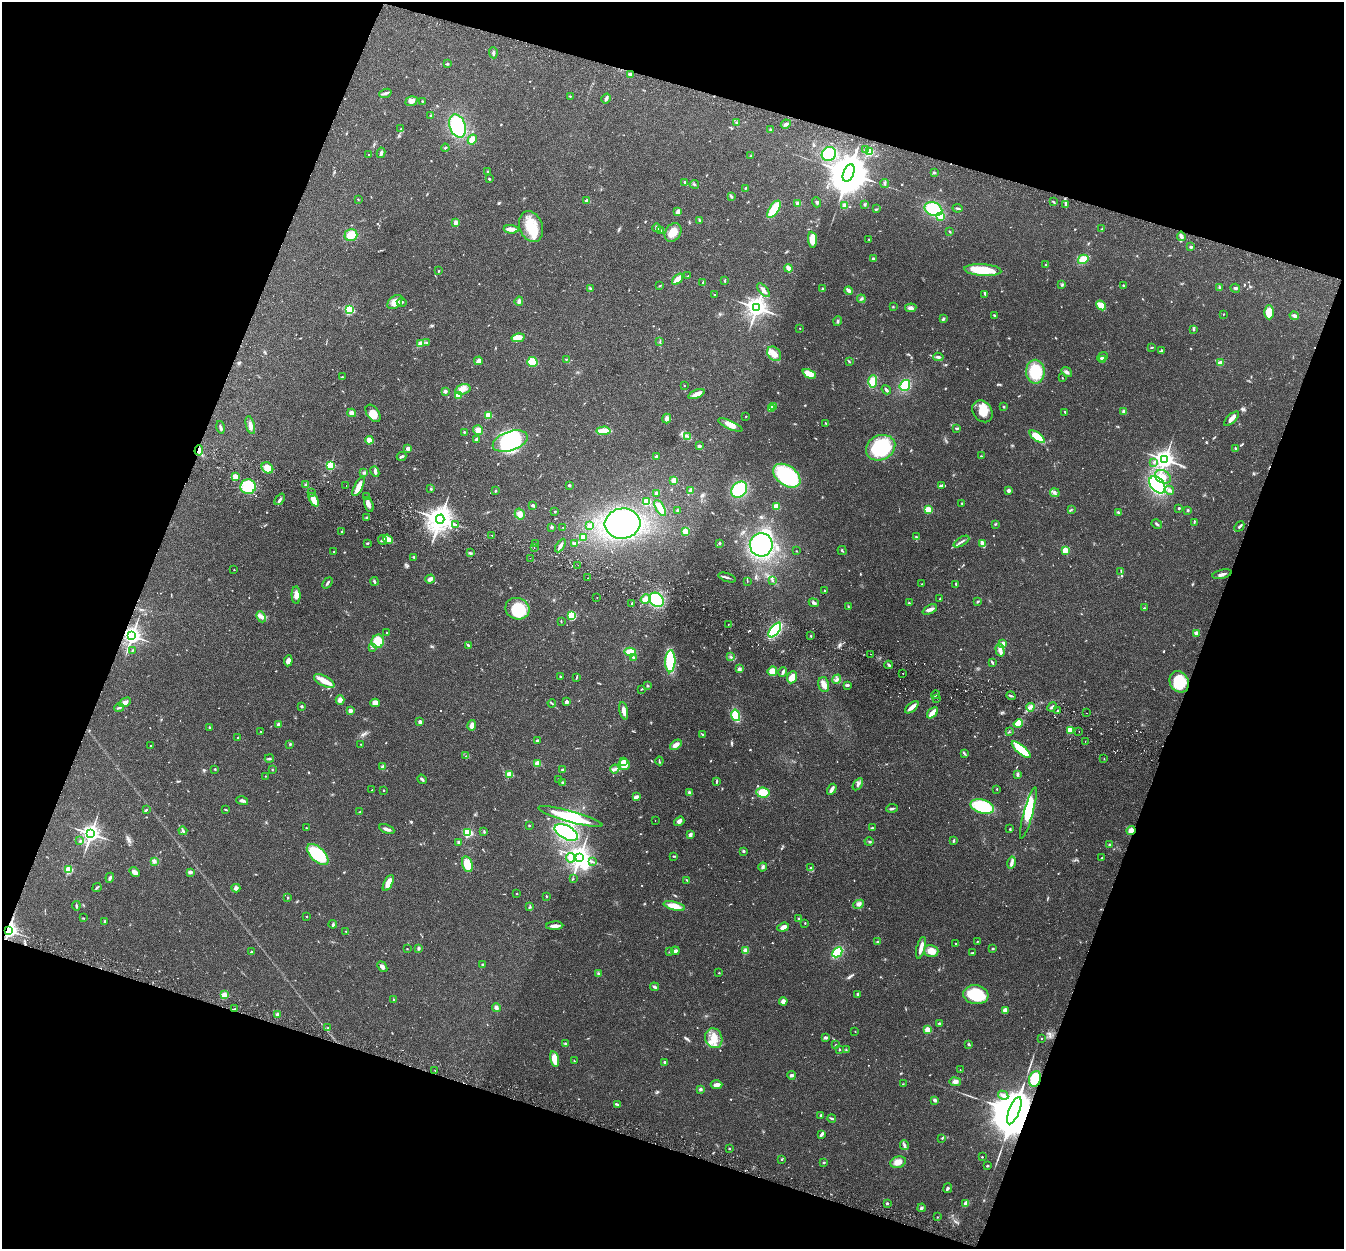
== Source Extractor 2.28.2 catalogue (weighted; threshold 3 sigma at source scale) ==
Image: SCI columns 24-5389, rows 190-5177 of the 5415 x 5496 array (HDU 1 of 3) = the unmasked area's bounding box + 8 px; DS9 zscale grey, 4 x 4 block average (1 PNG px = mean of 4 x 4 image px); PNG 1346 x 1251 px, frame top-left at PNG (2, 2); each listed source drawn as its Kron ellipse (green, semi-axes under 4 px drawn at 4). Shown black and unused: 38% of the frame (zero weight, under 2 of 3 exposures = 3% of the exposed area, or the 3 px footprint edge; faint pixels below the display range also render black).
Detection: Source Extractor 2.28.2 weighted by HDU 2 'WHT'. Background 0.0604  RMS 0.0078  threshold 0.0353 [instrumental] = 3 sigma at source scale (4.5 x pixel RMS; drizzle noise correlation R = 1.50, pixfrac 1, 0.05/0.05 arcsec/px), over >= 5 px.
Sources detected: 825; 2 too faint to see at this stretch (4 x 4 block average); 6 inside a brighter object's white glare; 13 cosmic-ray / hot-pixel residue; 1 long thin detection or spike segment (spike, bleed or trail) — neither listed nor drawn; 7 coinciding with a brighter row at this scale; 23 inside a brighter listed object's ellipse — not listed separately; of the other 773, all 500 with FLUX_AUTO >= 2.52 (the completeness limit of this list) listed and drawn (273 fainter detections not listed), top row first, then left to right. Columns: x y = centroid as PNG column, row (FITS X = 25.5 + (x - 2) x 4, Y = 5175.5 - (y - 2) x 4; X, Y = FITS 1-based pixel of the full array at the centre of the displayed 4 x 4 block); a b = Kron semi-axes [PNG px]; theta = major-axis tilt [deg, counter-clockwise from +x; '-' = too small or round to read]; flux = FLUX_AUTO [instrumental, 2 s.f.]
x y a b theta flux
493 53 5 3 - 9.2
447 64 3 2 - 3.9
630 74 2 2 - 62
385 93 6 2 19 11
570 96 3 2 - 2.8
606 98 5 3 - 12
411 101 6 4 19 24
422 101 2 2 - 3.1
430 116 3 2 - 5.6
737 123 3 2 - 3.4
786 124 5 3 - 13
458 126 12 8 -71 280
401 129 2 2 - 2.8
770 129 3 2 - 3.3
472 140 5 3 - 39
445 148 4 2 - 3.6
866 149 2 2 - 5.7
869 152 4 3 - 56
381 153 5 3 - 11
829 154 7 6 - 160
369 155 2 2 - 4.3
751 156 3 3 - 4.7
488 172 3 2 - 3.6
934 172 3 2 - 5
849 173 9 5 67 25000
489 179 3 2 - 4.3
685 182 4 2 - 8.7
694 184 4 2 - 6
885 184 4 2 - 6.3
746 188 3 2 - 2.7
731 196 4 2 - 5.6
358 199 2 2 - 3.6
587 201 2 2 - 92
817 202 5 3 - 8.1
1053 202 3 2 - 5.2
798 203 2 2 - 120
864 204 3 3 - 5.1
1066 204 2 2 - 2.6
844 205 3 3 - 13
957 208 5 2 - 5.9
774 209 10 5 56 140
876 209 4 2 - 5.8
933 209 9 6 -22 170
678 212 3 2 - 25
940 216 4 3 - 29
699 221 4 2 - 7.2
456 223 3 2 - 22
531 227 16 11 -69 130
657 228 4 3 - 13
511 229 7 3 -3 42
1102 229 3 2 - 3.3
661 230 2 2 - 3.2
673 232 10 7 56 52
950 232 2 2 - 4.3
351 235 6 6 - 70
1181 236 4 3 - 14
869 239 2 2 - 2.8
812 240 8 4 -85 54
1191 247 2 2 - 20
873 259 2 2 - 38
1083 259 5 4 - 50
1046 265 3 2 - 5.1
788 268 4 3 - 26
983 270 18 6 -4 120
438 271 2 2 - 7.3
688 276 3 2 - 3.8
678 279 6 3 44 57
725 281 2 2 - 2.8
703 282 3 2 - 6.1
1062 285 3 3 - 5.1
1123 285 2 2 - 3.9
660 286 3 2 - 3
1219 288 4 2 - 5.3
1235 288 5 3 - 7.2
590 289 3 2 - 5.4
822 289 3 2 - 6.6
763 290 8 3 -51 20
849 290 4 2 - 23
985 294 2 2 - 3.4
714 295 2 2 - 5
861 299 4 2 - 5.7
519 301 4 3 - 14
395 302 9 5 41 47
402 302 5 2 - 5.8
1101 305 5 4 - 41
893 307 2 2 - 3.2
757 308 3 3 - 4000
911 308 5 4 - 16
349 310 2 2 - 490
1269 312 7 5 -89 66
1223 314 2 2 - 2.5
994 315 2 2 - 6.5
1294 316 5 3 - 14
943 319 3 3 - 7
838 321 5 2 - 6.7
800 328 2 2 - 4.7
1193 330 4 2 - 4.7
518 338 7 4 12 36
660 341 2 2 - 2.7
421 343 4 3 - 32
426 343 2 2 - 6
1152 347 3 2 - 4.3
1162 350 3 2 - 7
774 354 8 6 -47 34
938 357 5 3 - 11
1102 357 6 3 41 12
566 359 2 2 - 3.2
1103 360 2 2 - 42
478 361 4 3 - 21
849 361 3 2 - 4.1
532 362 5 5 - 87
1221 363 2 2 - 130
1035 372 12 9 -89 180
1067 372 5 3 - 14
809 374 7 4 -26 63
342 377 3 2 - 4.3
1062 378 2 2 - 2.9
873 381 6 4 88 58
905 385 6 5 - 99
684 386 2 2 - 4.1
463 389 7 5 16 27
886 390 5 2 - 8
445 391 2 2 - 37
696 394 8 4 22 39
458 395 2 2 - 130
773 407 4 2 - 4.5
1003 407 2 2 - 5
772 408 3 2 - 4.1
982 411 12 9 -53 69
1124 411 2 2 - 59
1065 412 2 2 - 4
352 413 4 3 - 21
373 413 10 6 -54 48
488 415 2 2 - 250
746 416 2 2 - 5.2
667 419 5 3 - 16
1231 419 9 3 44 24
826 423 2 2 - 2.9
250 425 9 3 -75 24
730 425 13 4 -24 36
220 427 6 2 -77 9
957 429 4 2 - 5.7
478 430 5 5 - 26
603 431 7 3 4 95
464 433 2 2 - 3.1
688 436 2 2 - 3.4
1037 437 9 4 -38 89
476 439 3 2 - 9.5
369 440 4 3 - 38
510 441 18 9 18 450
699 446 2 2 - 37
408 448 2 2 - 70
881 448 15 12 25 330
1236 449 4 2 - 4.7
199 450 5 3 - 21
401 456 5 2 - 9.7
981 456 3 2 - 3.4
657 457 2 2 - 12
1165 459 3 3 - 3300
1154 462 3 3 - 6
330 465 2 2 - 390
267 468 6 5 - 60
364 472 4 3 - 8.7
375 472 5 3 - 9.8
235 476 2 2 - 130
787 476 15 9 -35 430
1163 477 8 6 -31 37
674 480 3 3 - 35
306 485 3 3 - 9
346 485 2 2 - 2.6
569 485 2 2 - 22
1157 485 10 6 -50 500
942 486 4 3 - 6.8
248 487 8 7 - 140
359 487 10 4 62 46
431 489 3 2 - 3.7
691 490 3 3 - 7.9
739 490 9 7 45 260
1008 490 4 3 - 11
1169 490 5 3 - 11
495 491 3 2 - 3.5
312 493 2 2 - 3
656 493 2 2 - 50
1055 493 5 2 - 7.8
367 496 2 2 - 4.1
280 499 6 2 48 13
314 500 7 3 -63 81
646 502 4 3 - 67
962 504 3 2 - 2.7
369 505 8 4 -75 18
533 505 4 2 - 14
776 506 2 2 - 200
660 508 9 3 -59 85
1179 508 2 2 - 18
928 510 2 2 - 280
1071 510 2 2 - 3.7
1188 510 3 2 - 5.9
677 511 3 2 - 3.7
555 512 2 2 - 5.6
1118 512 3 2 - 5.9
520 514 6 4 -59 33
367 518 3 2 - 6.8
440 519 4 4 - 7200
1194 522 4 2 - 3.1
622 523 18 15 5 680
455 524 3 2 - 3.9
995 524 3 2 - 3.8
1157 524 5 2 - 7.7
589 526 3 2 - 7.1
1239 526 6 2 46 8.7
552 527 3 3 - 6
563 527 2 2 - 10
342 531 2 2 - 5.4
686 531 3 3 - 56
492 535 2 2 - 3.9
583 537 2 2 - 97
916 537 3 2 - 4.5
388 539 5 3 - 19
383 540 5 4 - 13
961 542 9 2 31 11
367 543 3 2 - 4.2
536 543 2 2 - 3.5
719 543 2 2 - 15
574 544 3 3 - 9.8
983 544 4 2 - 46
761 545 11 11 - 460
560 546 7 2 58 22
534 547 2 2 - 4.1
1065 550 2 2 - 200
796 551 2 2 - 2.9
842 551 5 2 - 4.9
334 552 2 2 - 16
470 553 4 2 - 7.7
414 557 2 2 - 5.8
530 558 2 2 - 7.5
578 565 2 2 - 12
234 570 2 2 - 5.3
1121 572 3 2 - 4.1
1222 574 10 2 13 16
727 577 9 2 -18 11
588 578 2 2 - 4.4
430 579 5 3 - 23
772 580 3 2 - 4.2
374 581 4 2 - 6.3
747 581 2 2 - 2.6
328 583 6 2 51 9.5
922 584 2 2 - 2.9
956 584 3 2 - 3.7
824 591 2 2 - 6.2
296 595 9 4 -88 28
597 597 2 2 - 5.6
646 599 5 4 - 29
940 599 2 2 - 3
656 600 8 6 -42 290
978 602 3 2 - 5.4
814 603 5 3 - 9.7
909 603 3 2 - 3
632 604 2 2 - 4
848 606 3 2 - 3
1144 608 3 2 - 3.1
517 609 12 10 -20 200
930 609 8 3 26 22
572 616 4 3 - 190
261 617 6 4 -66 17
561 621 3 2 - 3
728 625 2 2 - 3
775 630 8 4 52 330
387 633 2 2 - 5.5
1196 633 2 2 - 68
132 636 3 3 - 3000
811 636 2 2 - 3.4
378 641 7 6 - 84
1003 643 2 2 - 73
468 645 4 2 - 5.6
372 648 3 2 - 2.8
132 650 2 2 - 3.5
1000 650 7 2 -76 53
630 652 6 4 -10 69
870 654 2 2 - 2.8
731 657 3 2 - 5
633 658 3 3 - 7
288 661 5 4 - 23
670 661 11 5 88 280
992 662 3 2 - 8.5
889 665 4 2 - 8.7
739 669 4 3 - 11
772 671 5 4 - 50
783 672 5 2 - 12
902 673 2 2 - 3.6
561 677 3 2 - 5.9
576 677 4 2 - 3.9
792 677 6 5 - 47
837 679 5 3 - 10
324 681 11 5 -28 52
1179 682 11 9 -57 150
824 685 7 5 -75 26
847 685 3 2 - 14
647 686 2 2 - 3.1
642 689 3 2 - 2.5
936 695 4 2 - 6.3
1011 696 5 2 - 6.5
936 698 2 2 - 3.8
340 700 5 4 - 19
125 702 6 4 28 22
566 702 2 2 - 48
375 703 5 4 - 41
552 703 4 2 - 5.1
301 706 2 2 - 25
912 707 8 3 39 22
1030 707 4 3 - 22
1052 707 5 2 - 11
119 708 5 2 - 5.6
350 711 3 3 - 16
624 711 9 3 -78 33
1057 711 2 2 - 3.4
933 713 7 2 44 65
1087 713 2 2 - 5.8
736 715 6 4 -74 120
420 722 2 2 - 42
1018 724 5 4 - 53
279 725 2 2 - 56
472 725 5 3 - 29
209 727 2 2 - 2.8
1070 730 2 2 - 200
261 732 2 2 - 2.6
1009 732 3 2 - 3.5
1079 732 2 2 - 3.4
702 735 3 2 - 3.1
238 738 2 2 - 15
537 741 2 2 - 20
1085 742 2 2 - 3.7
290 744 3 2 - 4.4
361 744 2 2 - 3.6
676 745 6 4 39 25
151 746 2 2 - 9.4
1021 750 11 3 -40 200
965 754 2 2 - 2.5
466 756 3 2 - 4
269 759 4 2 - 6
1104 759 2 2 - 2.9
659 761 4 2 - 4
623 762 2 2 - 58
538 763 2 2 - 180
624 764 6 5 - 55
383 766 4 3 - 7.4
215 769 3 2 - 3.6
615 769 5 2 - 10
272 770 2 2 - 2.7
562 770 2 2 - 26
509 774 2 2 - 180
1017 774 3 3 - 6.6
265 776 2 2 - 2.6
422 779 5 2 - 9.9
559 779 2 2 - 2.7
717 781 3 2 - 3.2
562 783 3 2 - 6.9
858 784 6 3 55 15
832 789 6 2 59 25
997 789 2 2 - 7.4
372 790 2 2 - 3.9
383 790 2 2 - 4.8
689 793 4 3 - 8.2
763 793 6 5 - 82
636 797 3 2 - 18
242 801 6 2 -14 12
982 806 12 6 -16 250
892 808 6 2 5 7.1
146 810 3 2 - 5.7
226 810 3 2 - 3.8
359 812 4 2 - 3.8
1028 813 26 4 75 140
570 817 33 5 -15 240
655 820 2 2 - 3.2
679 821 5 4 - 16
529 825 2 2 - 8
306 828 2 2 - 6.1
872 828 4 2 - 6.2
387 829 8 2 -22 18
1010 829 3 2 - 3.9
1131 830 5 4 - 28
183 831 4 2 - 7.6
484 831 3 2 - 3.5
566 832 13 6 -28 440
468 833 2 2 - 560
91 834 3 3 - 3000
690 835 4 3 - 12
80 841 2 2 - 3.1
869 841 4 2 - 5.9
953 841 3 2 - 5.2
459 842 3 3 - 7.6
1109 845 3 2 - 5.6
744 851 2 2 - 26
318 854 13 7 -44 240
673 856 3 2 - 3.7
580 857 4 3 - 4200
571 858 5 4 - 24
1102 858 4 3 - 6.7
154 861 3 3 - 12
592 862 2 2 - 3.4
1011 862 6 2 76 12
467 864 8 5 -74 87
763 867 4 3 - 7.4
811 867 4 3 - 7.2
68 870 2 2 - 340
135 872 5 3 - 19
190 872 3 3 - 10
110 878 5 2 - 13
573 879 2 2 - 2.5
687 880 3 2 - 4.9
388 883 9 4 62 56
97 888 5 2 - 6.7
236 888 4 4 - 13
517 894 2 2 - 6.6
546 896 2 2 - 8.2
288 897 2 2 - 3
859 904 6 4 24 13
76 906 5 2 - 7.2
674 906 11 4 -14 72
530 907 3 2 - 3.3
307 917 2 2 - 2.9
83 918 2 2 - 2.8
799 918 3 2 - 3.8
104 921 3 2 - 3.9
805 923 2 2 - 3.2
333 924 4 3 - 6
555 926 8 3 3 30
783 927 6 3 19 23
9 930 2 2 - 2500
346 931 2 2 - 2.9
977 941 2 2 - 2.6
878 942 2 2 - 13
955 943 2 2 - 3.5
419 948 3 2 - 8.8
921 948 11 2 76 40
407 949 2 2 - 2.9
992 949 2 2 - 6.6
251 951 2 2 - 2.6
675 951 4 3 - 9.4
746 951 2 2 - 150
931 951 7 5 -15 45
670 952 3 2 - 2.8
837 952 6 4 46 130
973 952 2 2 - 2.6
482 964 2 2 - 14
382 967 6 3 -51 15
598 973 3 2 - 7.1
719 973 2 2 - 3
655 987 4 2 - 11
858 994 2 2 - 20
224 995 2 2 - 230
976 995 12 9 -6 230
394 1000 3 2 - 3.9
783 1001 4 4 - 12
496 1007 4 3 - 10
235 1009 3 2 - 3.9
1005 1010 2 2 - 100
277 1015 2 2 - 53
939 1023 2 2 - 18
328 1028 2 2 - 5.2
928 1030 2 2 - 190
855 1031 2 2 - 2.8
714 1038 10 8 -72 62
826 1038 3 2 - 5.6
1041 1039 2 2 - 3.8
565 1044 3 2 - 8.1
969 1044 2 2 - 19
835 1045 3 2 - 3.1
839 1049 3 2 - 3.7
846 1050 3 2 - 4
555 1059 8 4 -76 56
574 1061 2 2 - 2.8
665 1062 3 2 - 8.9
435 1070 2 2 - 4.7
960 1070 2 2 - 2.5
791 1075 4 2 - 11
1035 1079 8 5 69 98
955 1082 5 3 - 18
903 1084 2 2 - 2.7
716 1085 6 3 3 23
700 1089 4 3 - 5.8
1003 1095 5 4 - 16
935 1100 3 3 - 14
618 1104 2 2 - 3.2
1014 1111 14 5 69 46000
821 1115 2 2 - 10
832 1118 4 2 - 7.6
822 1134 2 2 - 3.3
942 1138 4 2 - 4.3
904 1145 5 3 - 10
729 1149 2 2 - 11
982 1157 2 2 - 6.3
782 1160 2 2 - 7.6
824 1162 2 2 - 3.3
898 1162 8 5 20 41
987 1166 3 2 - 5.6
948 1188 5 2 - 9.2
887 1203 2 2 - 18
966 1203 3 3 - 26
922 1208 4 3 - 7.4
937 1217 2 2 - 2.7
Overlapping masked pixels (flux is a lower limit): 6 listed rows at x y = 199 450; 132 636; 1131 830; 9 930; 1035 1079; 1014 1111
Diffuse or blended objects may show on this block-average render without a row.